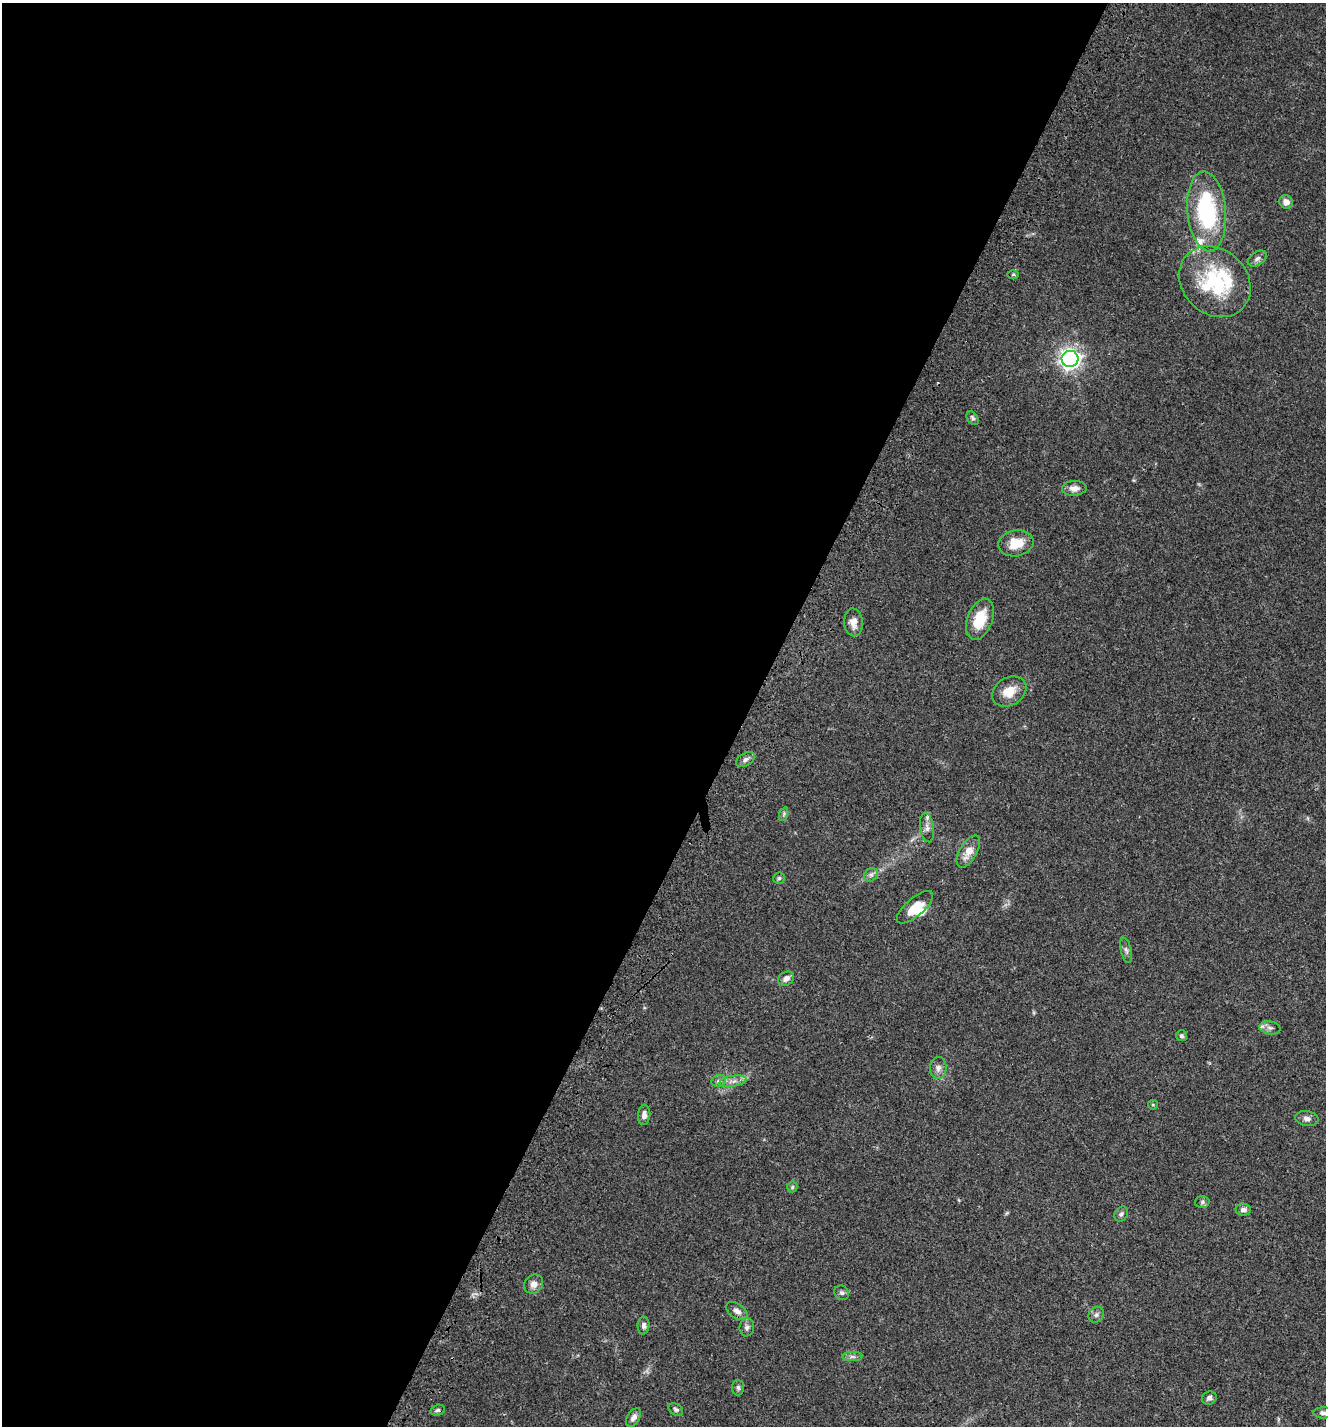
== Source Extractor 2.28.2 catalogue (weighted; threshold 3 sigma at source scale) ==
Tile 5 of 4 x 4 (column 1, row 2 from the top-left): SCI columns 364-1687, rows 3007-4430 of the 6087 x 5999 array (HDU 1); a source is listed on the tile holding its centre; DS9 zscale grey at full resolution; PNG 1328 x 1428 px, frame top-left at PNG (2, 3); each listed source drawn as its Kron ellipse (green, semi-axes under 4 px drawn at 4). Shown black and unused: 56% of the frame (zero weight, under 3 of 4 exposures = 9% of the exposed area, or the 3 px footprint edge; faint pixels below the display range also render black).
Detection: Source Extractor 2.28.2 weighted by HDU 2 'WHT'; one run over the whole footprint, this tile lists its part. Background 0.0494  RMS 0.0041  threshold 0.0186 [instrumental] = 3 sigma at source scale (4.5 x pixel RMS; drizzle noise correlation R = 1.50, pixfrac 1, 0.0396/0.0396 arcsec/px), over >= 5 px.
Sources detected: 51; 1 cosmic-ray / hot-pixel residue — neither listed nor drawn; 4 inside a brighter listed object's ellipse — not listed separately; the other 46 listed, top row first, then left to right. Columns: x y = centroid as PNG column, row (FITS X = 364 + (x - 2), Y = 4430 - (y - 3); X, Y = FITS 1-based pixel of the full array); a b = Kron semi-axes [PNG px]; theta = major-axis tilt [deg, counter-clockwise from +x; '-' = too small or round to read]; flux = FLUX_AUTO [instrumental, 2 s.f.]
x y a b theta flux
1286 202 7 6 - 2.5
1207 211 40 19 -85 44
1257 259 10 6 33 1.5
1013 274 6 4 1 0.49
1215 282 39 32 -44 34
1070 359 8 8 - 200
973 418 7 5 -52 0.85
1074 488 12 7 3 2.6
1016 543 18 13 11 8.1
980 619 21 12 69 11
853 622 14 9 -86 3.6
1009 691 18 14 31 6.9
746 759 10 6 28 1.6
784 814 7 4 72 0.75
927 827 15 7 -81 2.1
968 852 18 8 59 5.1
871 875 7 6 - 1.3
779 878 6 6 - 0.75
915 907 22 9 41 7.2
1126 950 13 5 -76 1.3
786 979 8 6 30 2
1270 1028 10 6 -10 1.6
1181 1036 5 5 - 0.88
938 1068 11 8 88 2.1
719 1081 7 5 19 1.1
733 1081 14 5 9 2.3
1153 1105 5 4 - 0.48
644 1115 10 6 85 2.1
1307 1118 11 7 -8 1.7
792 1187 5 5 - 0.6
1202 1202 7 6 - 0.9
1243 1210 7 6 - 1.8
1121 1214 8 6 53 1
534 1284 10 9 - 2.6
842 1293 8 6 -38 1.1
737 1311 12 7 -34 2.3
1096 1315 8 7 - 1.3
643 1326 9 6 88 1.4
747 1327 9 7 83 1.3
852 1357 10 4 -1 1.2
738 1388 8 6 -87 0.92
1209 1398 7 6 - 1.4
438 1410 7 5 16 1.1
676 1410 8 5 -32 0.85
1323 1413 10 5 0 1.2
634 1417 10 6 57 1.7
Isophote crosses this tile's border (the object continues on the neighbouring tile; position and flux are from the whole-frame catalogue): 1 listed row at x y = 1323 1413